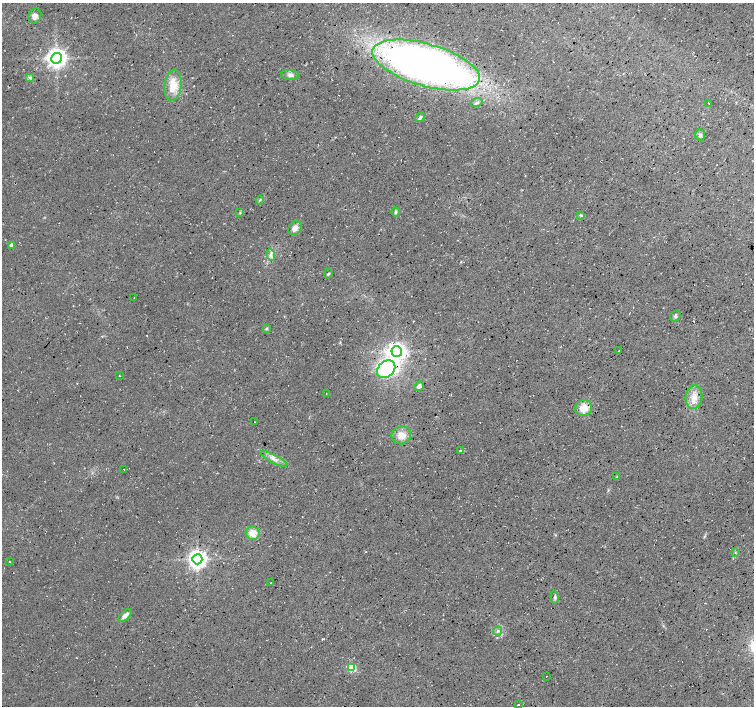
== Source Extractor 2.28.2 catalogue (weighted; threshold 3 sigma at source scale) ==
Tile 10 of 4 x 4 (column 2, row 3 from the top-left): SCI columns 1507-3009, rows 1573-2979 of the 6019 x 6027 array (HDU 1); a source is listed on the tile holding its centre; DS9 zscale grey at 2 x 2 block average (1 PNG px = mean of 2 x 2 image px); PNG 756 x 708 px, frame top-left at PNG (2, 3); each listed source drawn as its Kron ellipse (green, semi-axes under 4 px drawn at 4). Shown black and unused: <1% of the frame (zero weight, under 3 of 4 exposures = <1% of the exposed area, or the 3 px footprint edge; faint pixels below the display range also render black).
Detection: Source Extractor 2.28.2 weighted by HDU 2 'WHT'; one run over the whole footprint, this tile lists its part. Background 0.0167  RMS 0.0059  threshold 0.0266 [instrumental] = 3 sigma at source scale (4.5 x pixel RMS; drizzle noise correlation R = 1.50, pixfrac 1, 0.0396/0.0396 arcsec/px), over >= 5 px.
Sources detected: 48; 2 cosmic-ray / hot-pixel residue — neither listed nor drawn; the other 46 listed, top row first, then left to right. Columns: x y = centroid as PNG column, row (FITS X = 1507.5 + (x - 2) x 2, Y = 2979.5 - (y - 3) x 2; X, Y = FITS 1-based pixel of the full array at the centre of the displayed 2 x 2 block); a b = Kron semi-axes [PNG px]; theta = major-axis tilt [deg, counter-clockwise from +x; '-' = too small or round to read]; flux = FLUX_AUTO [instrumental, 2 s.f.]
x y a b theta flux
35 16 8 6 64 7.3
56 58 5 5 - 790
426 65 56 21 -16 1100
290 75 9 5 -6 5.2
29 77 3 3 - 2.1
173 85 16 8 83 25
476 103 6 3 18 2.4
709 103 2 2 - 1.1
420 117 5 3 - 3
700 135 5 5 - 3.1
260 200 4 3 - 1.6
396 212 5 4 - 2.7
240 213 3 2 - 1.2
581 215 4 3 - 1.4
295 228 8 6 45 7.3
11 245 3 3 - 7.5
271 255 6 2 -77 3
328 274 5 3 - 1.6
134 298 2 2 - 0.52
675 316 6 4 52 2.8
266 328 3 2 - 1.3
619 351 3 2 - 0.68
397 352 5 5 - 580
386 369 10 7 42 220
119 376 2 2 - 0.64
419 386 5 4 - 4.5
326 393 2 2 - 0.46
694 397 12 8 83 14
584 408 8 8 - 17
255 422 2 2 - 0.69
401 435 10 9 - 14
460 451 4 2 - 1.1
274 459 15 4 -28 8.3
124 469 2 2 - 0.55
617 476 3 3 - 0.94
253 533 7 6 - 15
735 553 3 2 - 0.89
197 559 5 5 - 680
9 561 2 2 - 0.65
271 583 2 2 - 0.55
555 597 6 3 -84 2.9
125 616 8 4 43 7
497 631 4 3 - 2
352 668 3 3 - 67
546 676 2 2 - 3.4
518 705 2 2 - 3.6
Diffuse or blended objects may show on this block-average render without a row.